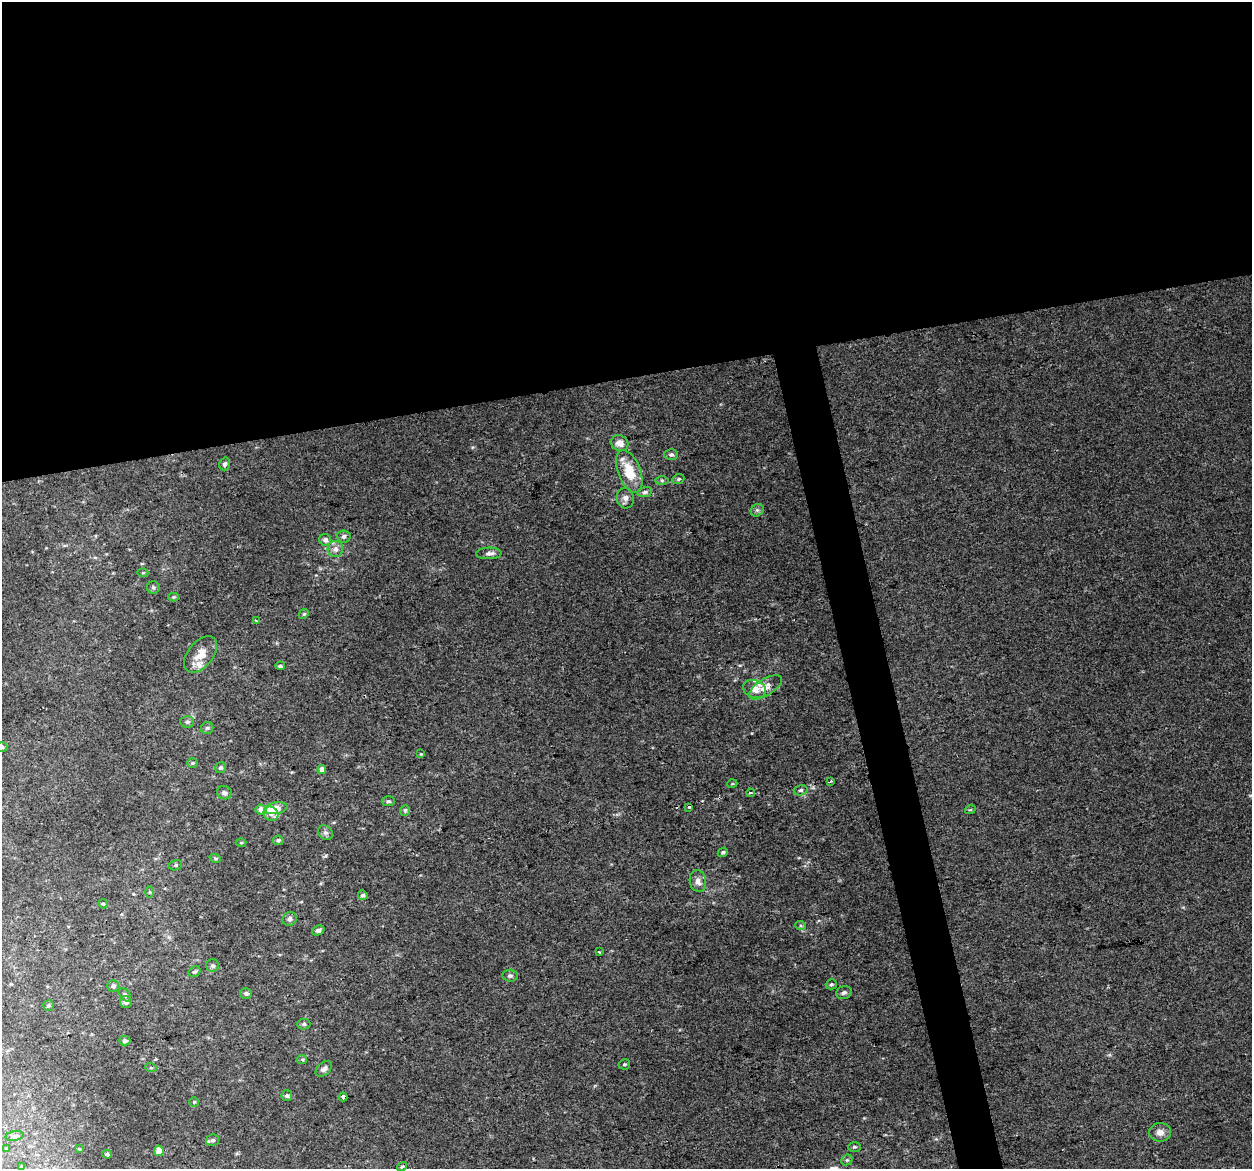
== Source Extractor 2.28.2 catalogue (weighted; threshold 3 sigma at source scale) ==
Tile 2 of 4 x 4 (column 2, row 1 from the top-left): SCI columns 1251-2500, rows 3584-4750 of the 5001 x 4785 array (HDU 1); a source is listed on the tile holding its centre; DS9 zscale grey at full resolution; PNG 1254 x 1171 px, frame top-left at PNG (2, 2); each listed source drawn as its Kron ellipse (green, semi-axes under 4 px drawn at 4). Shown black and unused: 35% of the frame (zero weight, under 2 of 3 exposures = <1% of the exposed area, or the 3 px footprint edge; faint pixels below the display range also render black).
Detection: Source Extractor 2.28.2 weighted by HDU 2 'WHT'; one run over the whole footprint, this tile lists its part. Background 0.00647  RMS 0.0062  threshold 0.028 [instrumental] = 3 sigma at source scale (4.5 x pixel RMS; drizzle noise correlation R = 1.50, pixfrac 1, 0.0396/0.0396 arcsec/px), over >= 5 px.
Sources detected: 88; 3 inside a brighter listed object's ellipse — not listed separately; the other 85 listed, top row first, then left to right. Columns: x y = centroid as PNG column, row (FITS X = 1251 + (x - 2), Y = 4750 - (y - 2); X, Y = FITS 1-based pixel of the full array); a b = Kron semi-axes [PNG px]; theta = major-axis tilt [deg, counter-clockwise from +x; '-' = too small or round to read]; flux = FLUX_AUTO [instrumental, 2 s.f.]
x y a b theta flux
620 443 9 7 -26 4.3
671 455 7 5 -1 1.5
225 464 6 5 - 1.3
629 471 22 11 -69 17
678 479 6 5 - 1.1
662 480 6 4 -1 0.93
645 492 7 5 10 1.4
625 498 10 8 -82 2.9
757 510 7 5 43 1.4
344 536 6 6 - 2
325 540 6 6 - 2.6
335 549 8 8 - 3.3
489 553 13 6 2 2.6
143 573 5 3 - 0.68
153 588 6 6 - 1.2
173 597 5 4 - 0.8
304 614 5 4 - 0.83
256 621 3 3 - 0.65
201 654 21 12 51 8.8
280 666 5 4 - 1.3
765 687 19 8 32 6.1
754 689 12 8 -17 6.4
187 722 7 5 -3 1.4
207 728 6 6 - 1.3
2 747 5 5 - 1.2
421 754 4 4 - 0.59
192 763 5 4 - 0.9
221 768 6 5 - 1.3
322 770 4 4 - 4.6
830 782 4 2 - 0.89
732 784 5 3 - 0.54
801 790 7 5 15 1.5
224 793 7 6 - 1.6
751 793 4 3 - 0.85
388 801 6 5 - 1.1
689 807 3 3 - 1.7
276 808 12 6 9 11
261 810 5 5 - 5.7
405 810 5 5 - 1.2
970 810 5 3 - 0.57
271 814 8 7 - 2.7
325 833 8 6 -42 1.7
278 840 5 4 - 1.2
241 843 5 3 - 0.55
723 852 5 4 - 1.3
215 858 6 3 -19 0.8
176 865 7 5 16 1.2
698 881 11 8 -79 3.8
150 892 6 4 -90 0.74
363 895 5 4 - 1.5
103 904 5 4 - 0.81
290 919 7 6 - 2.2
801 926 5 3 - 0.76
318 930 6 4 22 1.8
599 952 3 2 - 0.59
213 966 6 6 - 1.6
195 972 6 5 - 1.1
510 976 7 6 - 1.5
831 984 6 5 - 1
113 986 6 5 - 2.1
246 993 6 5 - 1.4
844 993 8 6 18 1.7
125 995 7 5 -54 1.2
126 1002 6 6 - 2.2
48 1005 5 5 - 1.1
304 1024 6 5 - 1.2
125 1041 6 5 - 1.5
302 1059 5 4 - 0.81
624 1064 6 5 - 1.1
151 1068 6 3 -18 0.77
324 1069 9 6 41 2.2
287 1096 5 5 - 1.3
343 1097 4 4 - 2.3
194 1102 5 4 - 0.82
1160 1132 11 9 2 3.9
15 1136 9 5 8 1.5
213 1140 7 5 14 1.9
854 1147 6 5 - 1
7 1149 4 4 - 0.59
79 1149 4 3 - 0.55
159 1151 5 5 - 6.9
107 1154 4 4 - 1.7
847 1160 6 5 - 1
22 1166 3 3 - 0.91
402 1166 5 3 - 0.9
Isophote crosses this tile's border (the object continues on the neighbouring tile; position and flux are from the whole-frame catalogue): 1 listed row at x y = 2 747